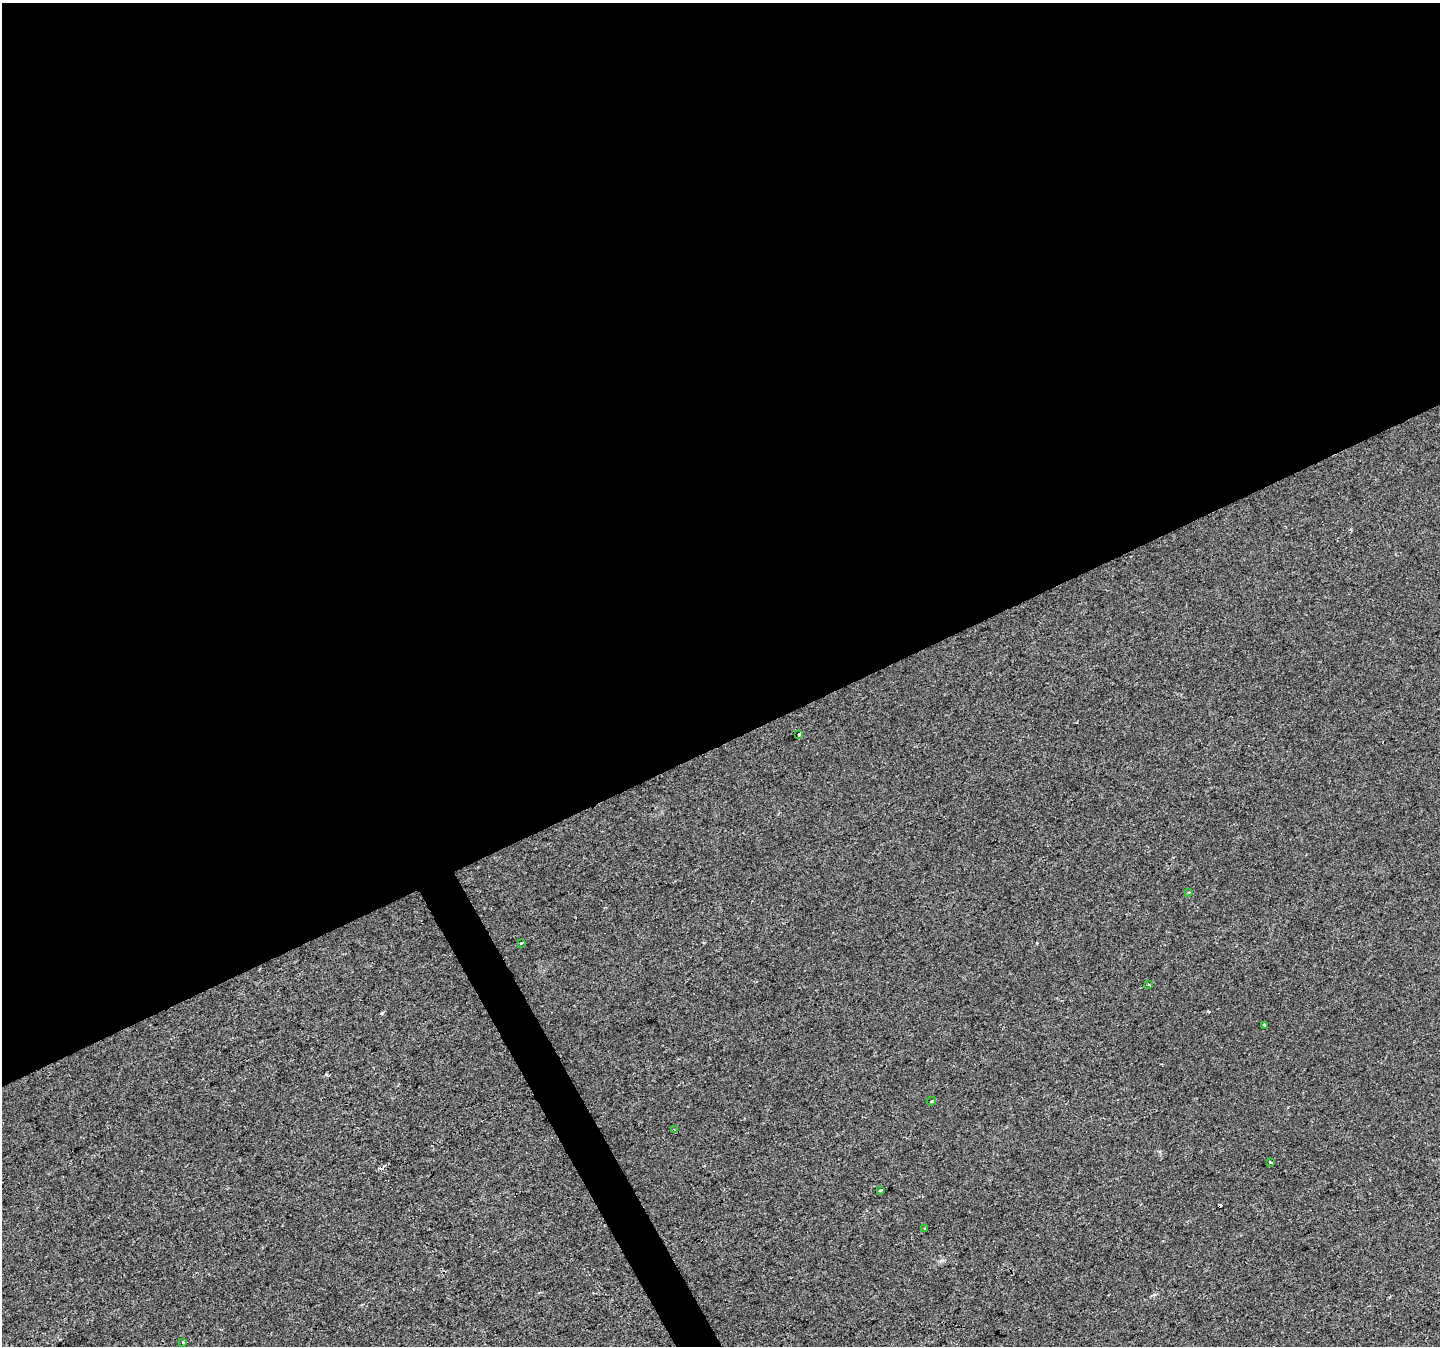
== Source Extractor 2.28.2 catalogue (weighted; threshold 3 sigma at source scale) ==
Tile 2 of 4 x 4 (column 2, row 1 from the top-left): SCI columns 1439-2876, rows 4130-5473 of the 5753 x 5632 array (HDU 1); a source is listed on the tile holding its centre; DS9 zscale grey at full resolution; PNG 1442 x 1348 px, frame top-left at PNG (2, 3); each listed source drawn as its Kron ellipse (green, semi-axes under 4 px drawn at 4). Shown black and unused: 56% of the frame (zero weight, under 2 of 3 exposures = <1% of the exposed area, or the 3 px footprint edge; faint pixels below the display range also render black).
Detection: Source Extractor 2.28.2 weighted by HDU 2 'WHT'; one run over the whole footprint, this tile lists its part. Background 0.0138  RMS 0.0048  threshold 0.0217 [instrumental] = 3 sigma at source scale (4.5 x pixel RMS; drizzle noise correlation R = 1.50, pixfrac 1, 0.0396/0.0396 arcsec/px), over >= 5 px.
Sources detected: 13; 2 cosmic-ray / hot-pixel residue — neither listed nor drawn; the other 11 listed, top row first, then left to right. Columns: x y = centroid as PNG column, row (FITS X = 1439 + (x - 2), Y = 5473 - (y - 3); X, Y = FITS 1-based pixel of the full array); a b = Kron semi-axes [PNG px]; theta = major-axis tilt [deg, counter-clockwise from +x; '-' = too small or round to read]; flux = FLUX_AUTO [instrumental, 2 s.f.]
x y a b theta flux
799 734 3 3 - 2.2
1189 892 3 2 - 0.32
521 943 3 3 - 0.75
1148 984 3 2 - 0.45
1265 1025 3 3 - 0.95
932 1101 4 3 - 0.68
674 1129 4 3 - 0.52
1270 1162 3 3 - 2.9
880 1190 3 3 - 1.2
925 1228 3 3 - 0.7
183 1342 3 3 - 0.92